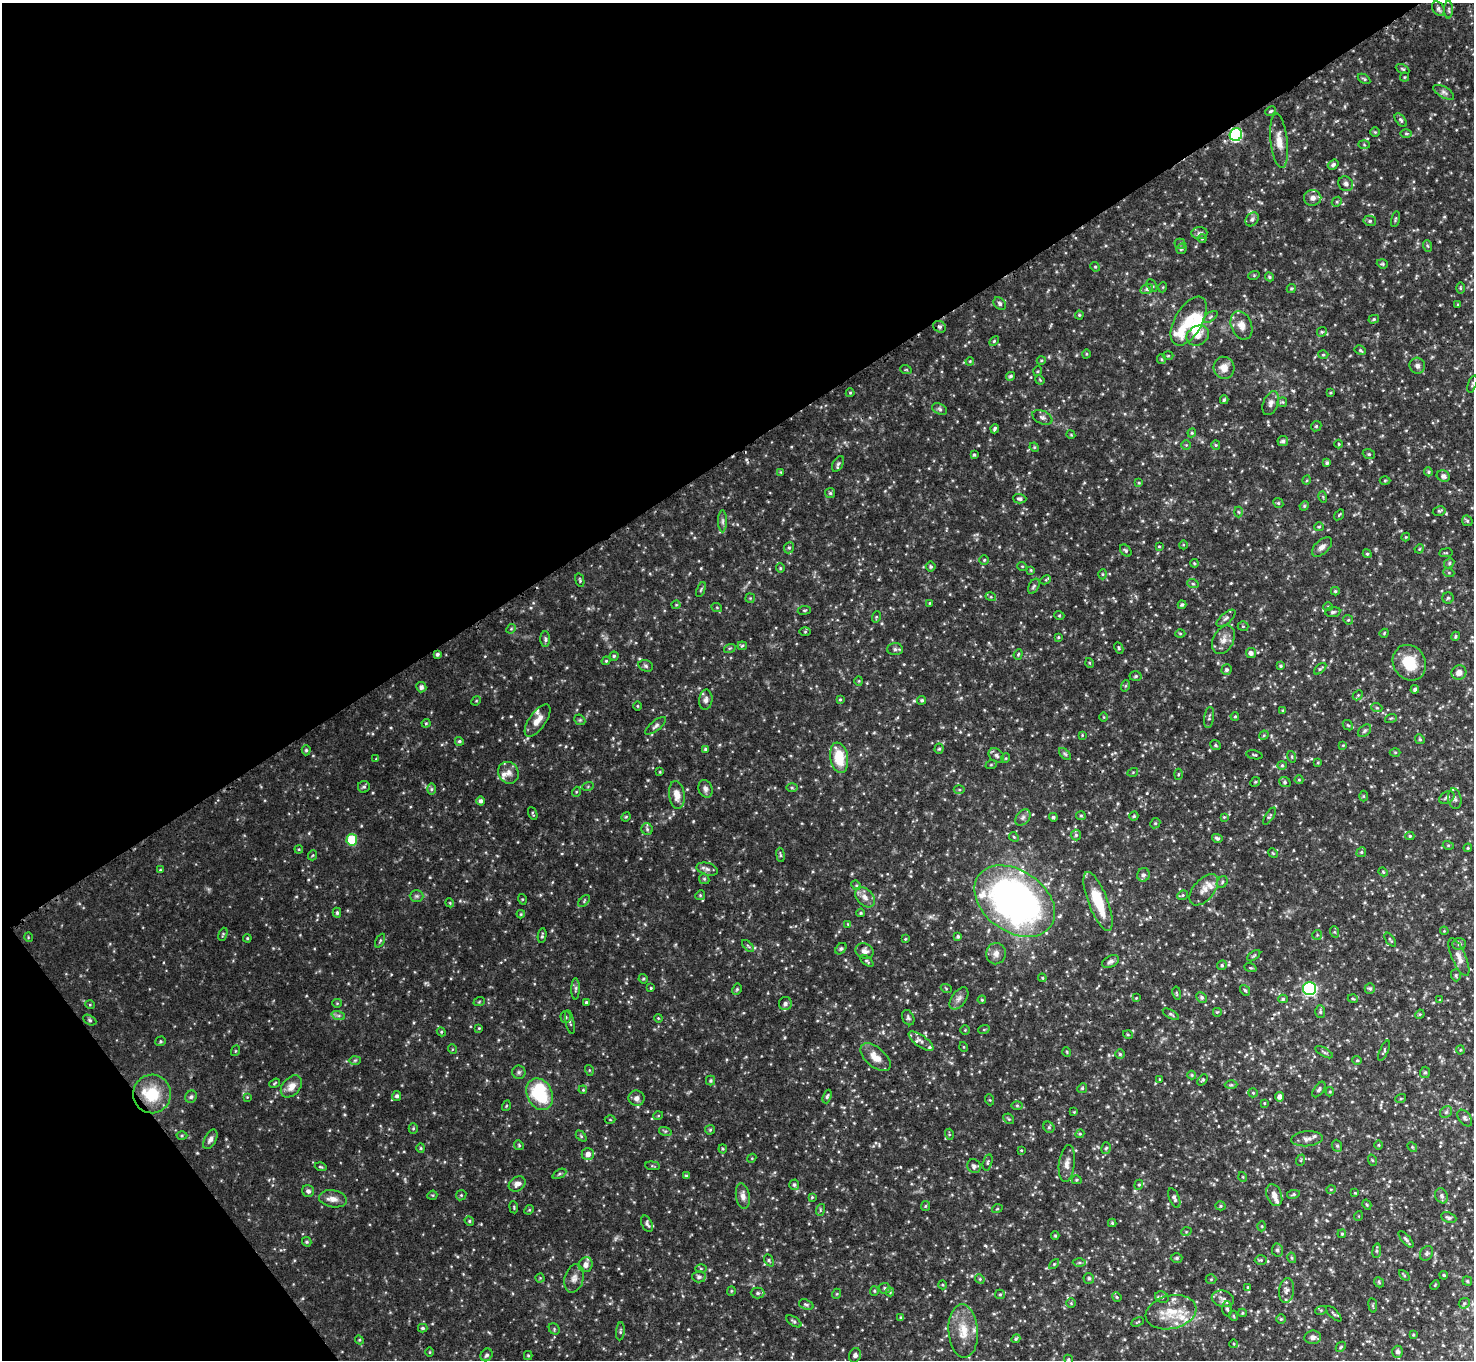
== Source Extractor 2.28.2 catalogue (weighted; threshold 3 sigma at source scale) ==
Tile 5 of 4 x 4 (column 1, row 2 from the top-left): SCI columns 17-1488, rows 3022-4379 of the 5915 x 5917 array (HDU 1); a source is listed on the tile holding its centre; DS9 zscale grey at full resolution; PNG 1476 x 1362 px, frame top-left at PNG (2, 3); each listed source drawn as its Kron ellipse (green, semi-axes under 4 px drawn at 4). Shown black and unused: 37% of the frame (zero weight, under 3 of 4 exposures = <1% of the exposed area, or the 3 px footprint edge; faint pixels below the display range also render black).
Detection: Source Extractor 2.28.2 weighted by HDU 2 'WHT'; one run over the whole footprint, this tile lists its part. Background 0.104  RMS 0.0051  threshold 0.0229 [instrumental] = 3 sigma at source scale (4.5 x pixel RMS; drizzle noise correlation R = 1.50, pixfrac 1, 0.05/0.05 arcsec/px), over >= 5 px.
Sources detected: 546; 1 inside a brighter object's white glare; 1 cosmic-ray / hot-pixel residue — neither listed nor drawn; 21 inside a brighter listed object's ellipse — not listed separately; of the other 523, all 500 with FLUX_AUTO >= 0.416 (the completeness limit of this list) listed and drawn (23 fainter detections not listed), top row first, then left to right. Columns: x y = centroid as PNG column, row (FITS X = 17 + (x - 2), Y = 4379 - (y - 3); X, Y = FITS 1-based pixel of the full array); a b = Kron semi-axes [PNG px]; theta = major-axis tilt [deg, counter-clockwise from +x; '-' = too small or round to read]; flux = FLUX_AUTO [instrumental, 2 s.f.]
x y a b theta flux
1438 9 8 5 -57 1.4
1449 10 9 4 -90 1.1
1403 69 7 4 -27 0.74
1405 77 4 4 - 0.55
1364 79 7 4 -31 0.78
1444 92 11 5 -30 1.7
1270 111 6 3 27 0.75
1401 120 8 4 -53 1
1375 132 5 5 - 0.63
1406 133 6 4 0 0.64
1236 135 6 6 - 65
1279 141 27 8 -84 6.1
1364 145 5 3 - 0.55
1333 165 6 4 36 1.2
1346 184 8 7 - 1.7
1313 198 8 7 - 2.5
1337 202 5 4 - 0.74
1252 219 7 6 - 1.5
1395 219 8 3 77 0.64
1370 221 6 5 - 1.1
1199 233 8 6 5 1.5
1202 239 4 4 - 0.53
1180 244 5 5 - 0.89
1428 246 6 3 -70 0.65
1181 249 5 5 - 0.99
1382 264 6 4 -20 0.68
1095 267 5 4 - 0.66
1254 275 6 3 19 0.52
1269 277 5 4 - 0.78
1152 286 7 4 -62 0.8
1163 287 5 3 - 0.45
1291 288 5 4 - 0.61
1460 288 6 4 -90 0.6
1147 289 6 5 - 1.4
1000 304 7 5 -49 1.4
1458 304 4 3 - 0.49
1079 315 4 4 - 0.56
1210 317 8 4 36 0.99
1374 319 5 4 - 0.74
1189 321 27 14 60 12
1241 325 15 10 -69 4.6
940 327 7 5 -29 1.1
1322 332 5 4 - 0.75
1198 335 12 9 32 3.9
994 341 6 3 45 0.62
1360 350 6 4 -28 0.84
1086 354 5 3 - 0.46
1323 355 5 3 - 0.51
1168 356 5 3 - 0.5
1161 359 5 4 - 0.64
970 361 4 3 - 0.45
1041 361 4 3 - 0.5
1417 366 8 7 - 2
1224 368 11 10 - 4.7
906 370 6 3 -18 0.54
1038 371 5 3 - 0.49
1011 376 5 4 - 0.91
1040 380 5 3 - 0.48
1472 384 9 4 69 0.8
850 393 4 4 - 0.49
1330 393 3 3 - 0.5
1224 400 4 3 - 0.74
1282 402 5 4 - 0.62
1271 403 12 7 68 2.2
940 409 8 5 -28 1.1
1042 417 10 6 -26 1.7
1316 426 5 4 - 0.68
995 429 4 3 - 0.87
1192 433 4 4 - 0.62
1071 435 4 3 - 0.46
1283 441 5 5 - 1.2
1339 444 4 3 - 0.42
1186 445 4 4 - 0.57
1216 445 5 4 - 0.63
1034 447 5 4 - 0.56
1369 454 6 4 -20 0.88
974 455 3 3 - 0.73
1327 463 4 4 - 1
838 464 8 5 60 1.1
781 472 4 4 - 0.49
1428 472 4 3 - 0.64
1443 476 6 5 - 1.7
1307 480 5 3 - 0.5
1385 480 5 3 - 0.57
1139 483 4 4 - 0.48
830 493 5 5 - 0.79
1323 497 5 3 - 0.57
1020 499 6 4 -2 1.2
1278 503 5 4 - 0.7
1304 506 5 4 - 0.63
1439 511 6 5 - 0.83
1238 512 5 3 - 0.51
1339 515 6 3 54 0.55
723 521 11 4 -90 1.3
1467 521 6 5 - 0.77
1319 527 5 4 - 0.63
1406 537 4 4 - 0.51
1183 545 4 3 - 0.42
1159 546 4 3 - 0.47
1322 547 12 7 42 2.6
789 548 6 5 - 0.93
1419 549 5 3 - 0.49
1126 551 7 5 -50 0.94
1446 553 7 3 7 0.59
1367 554 4 4 - 0.67
984 560 5 4 - 0.73
1194 563 4 3 - 0.5
1449 563 5 4 - 0.73
931 566 5 5 - 0.89
1022 566 5 3 - 0.46
780 568 4 4 - 0.59
1031 570 4 4 - 0.54
1449 573 5 3 - 0.57
1102 574 5 3 - 0.51
580 580 7 4 -77 0.67
1046 580 5 3 - 0.51
1193 584 6 3 -19 0.61
1034 586 8 5 60 1.2
701 590 8 4 68 0.73
1335 591 4 4 - 0.75
991 597 5 3 - 0.63
750 598 4 4 - 0.57
1448 598 5 5 - 0.87
930 603 4 3 - 0.49
676 605 4 4 - 0.5
1182 605 4 4 - 0.93
1328 607 5 4 - 0.56
717 608 5 3 - 0.45
804 610 6 3 8 0.59
1333 612 7 5 8 1.2
1059 615 5 3 - 0.52
876 617 6 3 72 0.53
1226 618 11 5 40 1.6
1348 620 5 4 - 0.63
1243 626 5 5 - 0.66
511 629 5 4 - 0.62
805 632 5 3 - 0.55
1180 633 5 3 - 0.52
1384 633 4 3 - 0.5
1455 636 5 4 - 0.69
1058 637 4 3 - 0.54
545 639 8 5 -89 1
1223 640 15 10 63 4
742 646 5 4 - 0.62
730 648 6 3 18 0.62
1119 648 6 4 -63 0.72
895 649 8 6 2 1.4
1251 653 5 5 - 2
437 654 4 3 - 1.1
1018 654 5 4 - 0.59
614 656 4 4 - 0.77
606 661 4 4 - 0.57
1090 663 5 3 - 0.51
1409 663 18 16 -59 14
646 666 7 5 -18 1.1
1281 666 4 3 - 0.72
1320 669 7 4 42 0.8
1226 670 5 5 - 1.1
1459 672 7 7 - 3.5
1136 676 6 5 - 0.84
859 681 4 4 - 0.51
1125 686 6 3 70 0.6
421 687 5 5 - 1.7
1415 689 4 4 - 1.2
1358 695 5 4 - 0.62
840 699 4 4 - 0.56
706 700 10 6 84 1.9
922 700 4 4 - 0.92
476 701 5 4 - 0.56
637 706 5 3 - 0.46
1377 708 5 3 - 0.59
1283 710 4 3 - 0.55
1235 716 4 4 - 0.65
1104 717 5 3 - 0.44
1209 718 11 5 82 1.1
1391 718 6 3 18 0.66
537 720 19 8 54 4.8
580 720 6 4 -43 0.77
426 723 4 4 - 0.54
1348 725 6 4 -42 0.71
656 726 13 5 39 1.6
1365 731 7 5 41 1.1
1082 735 4 3 - 0.43
1264 735 5 4 - 0.52
1420 739 5 4 - 0.64
459 741 4 4 - 0.9
1215 745 5 4 - 0.68
1343 745 4 3 - 0.44
705 749 4 4 - 0.66
939 749 5 4 - 0.77
306 750 5 4 - 0.82
1395 752 5 3 - 0.53
1065 754 7 4 -45 0.9
996 755 8 6 -37 1.7
1254 755 8 2 -11 0.61
1292 757 6 3 -72 0.63
839 758 15 9 -80 16
1006 758 5 3 - 0.47
376 759 4 4 - 0.43
1318 763 4 4 - 0.49
991 765 6 3 19 0.58
1282 765 4 4 - 0.65
660 772 4 3 - 0.42
1133 772 5 3 - 0.48
508 773 11 10 - 3.3
1178 774 5 3 - 0.55
1299 780 4 4 - 0.49
1255 782 5 4 - 0.66
1285 782 6 5 - 0.88
588 786 6 3 20 0.53
364 787 6 6 - 0.95
792 788 6 4 -1 0.77
431 789 6 4 90 0.82
705 789 9 7 -71 1.8
959 790 5 3 - 0.59
576 792 5 3 - 0.47
677 795 14 7 -83 5
1363 796 5 3 - 0.48
1447 797 8 5 31 1.6
1455 799 10 6 -80 1.5
481 801 4 4 - 1.4
533 813 7 3 -69 0.58
1081 816 5 4 - 0.64
1134 816 4 4 - 0.68
1269 816 10 3 56 0.79
626 817 5 4 - 0.53
1053 817 4 4 - 0.89
1224 817 4 4 - 0.48
1023 818 9 6 49 1.6
1155 823 5 4 - 0.75
647 829 6 5 - 0.91
1076 835 5 5 - 0.96
1410 836 4 4 - 0.66
1014 837 5 4 - 0.58
1217 838 5 4 - 1
352 840 6 5 - 21
1448 845 5 3 - 0.54
1468 848 4 3 - 0.6
299 849 4 3 - 0.47
1361 852 5 4 - 0.77
1273 853 5 4 - 0.54
313 855 5 3 - 0.48
780 855 7 3 -82 0.8
707 869 11 6 -16 1.9
160 870 4 4 - 0.55
1383 872 5 4 - 0.57
1143 875 7 6 - 1.5
704 879 5 4 - 0.75
1222 882 6 5 - 0.85
856 885 5 4 - 0.59
1204 890 18 10 50 4.5
700 895 5 4 - 0.66
1182 895 5 4 - 0.76
417 896 7 5 0 1.1
865 897 12 8 -46 3.4
522 899 5 3 - 0.5
584 901 7 4 47 0.86
1015 901 44 30 -35 220
1098 901 31 9 -69 19
450 903 4 3 - 0.46
337 913 5 4 - 1
861 913 4 3 - 0.65
521 914 4 4 - 0.54
848 924 4 4 - 0.46
1444 931 4 3 - 0.46
1335 932 6 4 -70 0.7
223 934 7 4 71 0.67
1317 935 5 5 - 0.75
542 936 7 4 81 0.88
958 936 4 4 - 0.95
28 937 5 3 - 0.44
247 938 4 4 - 0.55
905 939 4 3 - 0.45
1390 940 8 3 -54 0.68
380 941 7 4 63 0.71
1459 944 7 5 2 1.1
748 946 7 4 -45 0.82
841 949 6 4 48 0.85
864 951 9 7 -17 2.1
996 954 11 9 79 2.9
1254 956 7 3 36 0.69
1459 957 20 7 -66 3.7
867 961 8 4 -40 0.78
1111 961 9 5 26 1.6
1222 965 5 4 - 0.82
1250 968 6 4 -18 0.64
1456 975 6 5 - 0.81
1042 978 4 3 - 0.5
643 979 5 4 - 0.63
651 988 4 3 - 0.53
946 988 5 3 - 0.55
576 989 11 4 89 1.1
737 989 6 4 62 0.71
1310 989 6 6 - 79
1370 989 5 5 - 0.89
1245 990 6 4 -52 0.73
1177 993 7 3 -80 0.55
1202 997 6 5 - 1.1
959 998 12 7 54 2.5
1136 998 4 3 - 0.44
1283 999 5 4 - 0.87
1353 999 5 3 - 0.49
982 1000 4 4 - 0.52
1440 1000 4 4 - 0.46
479 1002 6 3 19 0.47
586 1002 4 3 - 0.71
337 1003 5 4 - 0.53
785 1004 6 6 - 2
90 1005 5 3 - 0.46
1217 1012 5 5 - 0.66
1320 1012 6 5 - 0.89
1171 1014 9 4 -31 0.91
1420 1014 5 4 - 0.55
338 1015 7 4 -19 1.1
566 1017 5 5 - 0.91
658 1018 4 3 - 0.46
908 1018 8 5 -63 1.1
90 1020 7 4 -28 0.87
570 1022 12 3 -79 1.1
479 1028 4 3 - 0.47
984 1029 6 3 19 0.52
965 1030 4 4 - 0.52
441 1032 5 4 - 0.67
1128 1035 5 3 - 0.47
160 1041 5 5 - 0.77
921 1041 14 5 -35 2.3
964 1047 5 3 - 0.44
452 1049 5 3 - 0.42
1460 1050 4 4 - 0.52
235 1051 5 3 - 0.46
1384 1051 11 4 66 0.88
1067 1052 5 3 - 0.45
1324 1052 10 3 -30 0.92
1120 1054 5 5 - 0.72
875 1057 18 9 -41 5.8
355 1060 6 4 2 0.69
1357 1060 4 4 - 0.6
589 1070 5 3 - 0.53
519 1072 7 6 - 1.2
1425 1072 6 5 - 0.85
1192 1075 4 4 - 0.53
1160 1079 3 3 - 0.49
1203 1080 6 4 49 0.74
711 1081 5 4 - 0.81
275 1083 6 3 38 0.58
1231 1085 6 4 -1 0.81
291 1086 13 8 48 4.6
1082 1088 5 4 - 0.69
1319 1089 9 5 54 1.2
583 1090 4 3 - 0.47
1330 1092 5 4 - 0.6
1253 1093 5 4 - 0.62
152 1094 19 19 - 18
540 1094 16 12 -66 30
397 1096 5 4 - 1.2
827 1096 7 4 70 0.96
191 1097 6 5 - 1
247 1097 4 4 - 0.44
1280 1097 4 4 - 2.3
636 1098 8 7 - 2
1401 1098 5 3 - 0.51
990 1100 5 3 - 0.45
1264 1103 3 3 - 0.47
506 1106 5 3 - 0.46
1017 1106 6 4 -1 0.73
1074 1112 3 3 - 0.42
1446 1112 6 5 - 1.1
658 1116 5 3 - 0.46
1465 1118 9 6 -52 1.4
1009 1119 6 4 -44 0.72
610 1120 5 3 - 0.45
1049 1127 6 5 - 0.83
413 1128 5 4 - 0.67
710 1130 5 4 - 0.69
665 1131 6 4 -16 0.8
949 1134 5 3 - 0.52
1080 1134 4 4 - 0.55
182 1136 5 3 - 0.58
581 1136 6 4 -46 0.67
210 1139 10 6 61 2.1
1307 1139 16 7 5 2.8
519 1145 5 4 - 0.69
1379 1145 5 3 - 0.49
1337 1146 6 5 - 0.91
1412 1147 5 4 - 0.7
421 1148 4 4 - 0.58
1106 1148 6 5 - 0.87
723 1149 4 4 - 0.6
1021 1150 4 3 - 0.42
588 1154 6 6 - 2.8
752 1158 4 3 - 0.47
1301 1160 6 3 71 0.53
1372 1160 6 3 -71 0.58
988 1162 8 4 74 0.93
1067 1164 19 8 83 3.6
652 1166 7 3 -6 0.55
974 1166 7 6 - 2
321 1167 6 3 -18 0.61
559 1174 7 4 27 0.93
686 1176 4 4 - 0.7
1243 1177 5 3 - 0.45
1076 1180 5 4 - 0.7
517 1184 9 7 32 2.5
794 1185 5 5 - 1.1
1139 1185 5 4 - 0.72
1331 1189 5 3 - 0.45
308 1191 6 6 - 1.4
1355 1193 3 3 - 0.49
1293 1194 6 4 10 0.79
432 1195 5 4 - 0.58
461 1195 5 5 - 0.66
1274 1195 11 7 -68 3
743 1196 13 7 -81 2.7
1442 1196 8 6 -65 1.4
812 1197 3 3 - 0.59
1174 1198 10 5 -67 1.4
333 1199 14 8 -9 3.7
1367 1205 5 3 - 0.55
925 1206 5 4 - 0.62
1221 1206 5 4 - 0.68
514 1207 6 3 -82 0.51
997 1209 5 3 - 0.45
529 1210 5 4 - 0.56
820 1210 6 4 73 0.64
1358 1216 5 3 - 0.45
1449 1218 8 5 -21 1.2
469 1221 5 4 - 0.67
1112 1223 4 4 - 0.66
647 1224 9 5 -64 1.4
1262 1226 5 3 - 0.52
1186 1232 5 3 - 0.51
1342 1234 4 3 - 0.68
1055 1236 4 4 - 0.61
1406 1239 10 4 -49 1.1
307 1242 5 4 - 0.79
1277 1250 6 5 - 1.3
1377 1251 7 4 82 0.73
1427 1253 8 6 53 1.1
1177 1258 6 4 2 1
1292 1258 5 4 - 0.7
769 1260 6 4 -64 0.79
1261 1260 6 5 - 0.8
1079 1262 6 4 1 0.84
1054 1264 6 4 45 0.59
586 1265 7 7 - 3.1
701 1269 6 4 -1 0.71
1404 1275 6 4 -45 0.71
1444 1275 4 3 - 0.68
699 1277 7 6 - 1.4
540 1278 4 4 - 0.49
574 1278 14 9 74 3.3
1089 1278 5 5 - 1
980 1279 5 4 - 0.64
1211 1279 5 5 - 0.67
1467 1281 5 4 - 0.69
1379 1282 5 4 - 0.71
943 1285 4 3 - 0.45
1435 1285 5 3 - 0.48
1248 1287 3 3 - 0.53
885 1288 6 5 - 1
1287 1290 12 7 82 2.6
731 1291 5 4 - 0.61
874 1291 5 4 - 0.58
890 1292 4 4 - 0.5
758 1293 7 5 -1 1.2
836 1294 5 3 - 0.45
1000 1294 5 4 - 0.66
1117 1297 5 4 - 0.62
1162 1297 7 5 -23 0.99
1223 1299 11 8 -14 2.6
1071 1303 5 5 - 0.63
1464 1303 6 5 - 0.92
806 1305 7 5 -20 1
1373 1305 7 3 -82 0.68
1227 1309 7 5 -86 1.2
1321 1310 6 4 18 0.66
1171 1312 26 16 13 13
1242 1313 4 4 - 0.57
1334 1314 10 3 -45 0.92
1234 1316 5 3 - 0.47
901 1318 3 3 - 0.74
1281 1319 5 5 - 0.68
794 1321 8 4 -33 1
1137 1322 6 3 27 0.5
423 1328 5 3 - 0.79
554 1329 6 5 - 0.73
620 1331 9 4 85 0.87
963 1331 27 14 -86 11
1413 1335 4 3 - 0.51
1313 1337 8 6 6 1.9
1016 1339 4 4 - 0.62
359 1340 4 4 - 0.57
1234 1344 4 3 - 0.43
1341 1347 6 4 45 0.72
430 1352 5 3 - 0.43
1398 1352 6 5 - 1.9
487 1355 6 5 - 1.2
528 1355 4 4 - 0.67
855 1355 7 6 - 1.9
1068 1359 5 4 - 0.69
Overlapping masked pixels (flux is a lower limit): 3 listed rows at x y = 1236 135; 437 654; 1015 901
Isophote crosses this tile's border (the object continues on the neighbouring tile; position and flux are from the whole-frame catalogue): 2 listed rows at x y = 1472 384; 1068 1359